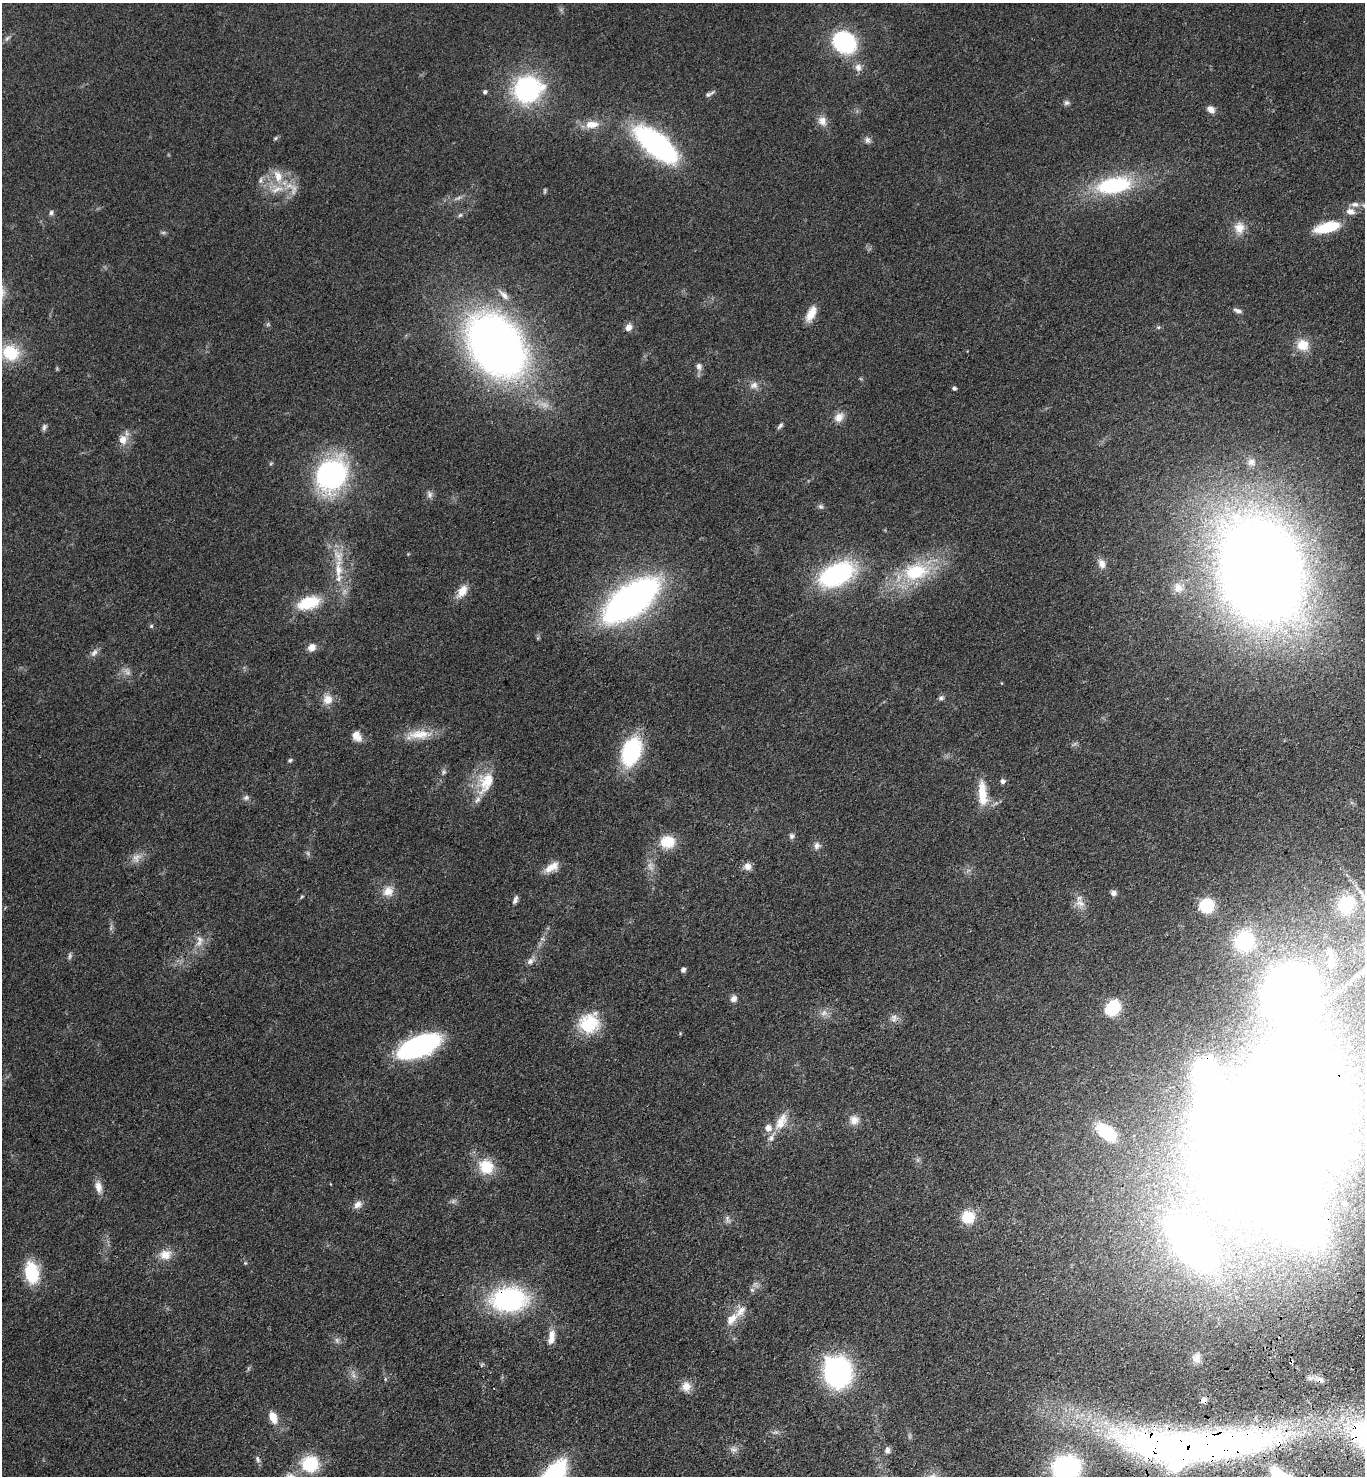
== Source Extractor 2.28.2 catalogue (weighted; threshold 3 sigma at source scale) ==
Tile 6 of 4 x 4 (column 2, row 2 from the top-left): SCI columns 1735-3097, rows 3045-4518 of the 6056 x 6087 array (HDU 1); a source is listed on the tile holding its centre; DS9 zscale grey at full resolution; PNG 1367 x 1478 px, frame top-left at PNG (2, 3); no overlay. Shown black and unused: <1% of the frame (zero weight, under 3 of 4 exposures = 6% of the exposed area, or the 3 px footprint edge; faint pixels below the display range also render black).
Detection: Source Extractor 2.28.2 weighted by HDU 2 'WHT'; one run over the whole footprint, this tile lists its part. Background 0.072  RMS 0.0064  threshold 0.0287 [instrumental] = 3 sigma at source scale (4.5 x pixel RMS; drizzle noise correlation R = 1.50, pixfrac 1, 0.05/0.05 arcsec/px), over >= 5 px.
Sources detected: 151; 11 too faint to see at this stretch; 6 inside a brighter object's white glare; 1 cosmic-ray / hot-pixel residue — not listed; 10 inside a brighter listed object's ellipse — not listed separately; the other 123 listed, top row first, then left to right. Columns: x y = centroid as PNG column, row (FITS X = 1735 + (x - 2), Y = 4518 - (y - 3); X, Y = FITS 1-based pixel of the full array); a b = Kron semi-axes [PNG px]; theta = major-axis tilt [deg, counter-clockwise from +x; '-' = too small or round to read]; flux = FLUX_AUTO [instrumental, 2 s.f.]
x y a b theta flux
7 38 10 4 45 1.7
844 42 15 13 -34 98
858 67 11 9 -80 3.9
528 89 30 27 18 85
485 92 5 4 - 1.6
708 95 8 6 22 1.7
1066 103 7 7 - 1.7
1211 109 10 7 -37 3.7
822 121 14 11 -61 5.4
592 124 17 9 5 8.8
275 138 6 5 - 1
867 140 9 7 -75 2.3
657 145 29 13 -39 220
278 176 21 12 -73 11
260 180 10 5 80 1.9
1114 185 29 13 10 68
544 191 8 3 85 0.85
1350 211 11 8 -8 4.5
51 213 8 6 72 1.7
460 215 6 6 - 1.1
1327 227 23 9 14 30
1239 228 16 14 -86 8
504 295 19 8 -44 5.1
1238 311 11 5 -21 2.4
811 314 21 9 62 8.5
268 324 6 4 72 0.91
629 327 8 7 - 4.5
1158 327 5 5 - 0.99
496 345 47 34 -53 560
1303 345 14 13 - 11
11 353 23 20 -23 24
699 366 9 8 - 2.8
754 385 12 9 23 4.1
954 388 5 4 - 1.6
839 417 15 10 46 5.7
780 426 9 5 46 1.6
44 427 10 6 74 1.8
123 440 11 10 - 6.6
1251 462 12 10 12 4.4
271 463 6 3 19 0.74
331 475 31 26 58 130
429 494 10 7 -72 2.4
821 506 7 6 - 1.6
408 554 4 4 - 0.53
1102 564 12 9 -68 4.5
338 570 30 11 -87 16
1260 571 82 59 -73 1300
916 572 31 20 12 41
837 574 37 21 25 85
1178 588 14 12 -75 5.8
462 591 18 10 54 7.9
631 600 41 19 36 360
309 603 26 14 18 25
151 626 5 5 - 0.99
312 647 10 8 40 4.6
94 653 12 7 57 3
1001 683 4 3 - 0.44
941 698 7 6 - 1.5
328 699 13 12 - 7.1
419 735 39 12 6 14
356 736 13 9 -51 5.9
631 751 23 15 72 69
290 760 6 5 - 1
444 772 7 5 68 1.5
1003 781 5 5 - 2.6
486 782 32 19 65 20
982 793 31 11 -89 14
246 797 8 7 - 2
791 836 8 7 - 1.8
667 842 17 14 1 16
817 846 10 8 75 2.8
136 858 16 11 48 5.5
747 866 10 10 - 3.9
552 867 20 10 31 7.1
388 891 15 14 - 7.7
1113 893 7 6 - 2.5
302 897 5 4 - 0.8
515 900 11 5 68 2.2
1080 903 15 10 -19 5.4
1346 904 22 18 70 24
1207 906 14 12 0 25
542 939 7 4 18 1.1
199 941 19 9 73 6.4
1244 941 23 22 - 51
70 956 9 5 85 1.5
530 961 9 7 50 2.9
1331 963 20 10 -86 7.7
683 970 5 4 - 2.4
734 998 9 7 61 3.3
1113 1008 10 8 45 48
824 1013 10 8 18 3.5
894 1018 12 7 89 3.1
589 1023 24 22 43 29
419 1046 34 15 22 130
854 1120 12 12 - 5.5
781 1122 26 12 61 11
1276 1127 135 86 53 1800
1106 1132 21 12 -38 26
486 1167 18 17 - 18
98 1187 17 9 -78 5.4
357 1205 11 8 45 3.8
968 1217 14 14 - 16
727 1219 12 6 -69 2.2
1191 1242 46 25 -53 370
165 1255 17 14 14 8.1
245 1263 4 4 - 0.67
32 1272 24 15 -82 28
752 1290 6 6 - 1.5
509 1299 37 25 2 88
731 1319 19 11 46 9.1
552 1335 17 9 -82 5.7
1196 1358 12 9 82 3.5
1291 1362 3 3 - 1.3
838 1372 20 17 -77 180
1320 1380 9 7 13 2.6
686 1387 13 11 -83 6.1
273 1417 13 8 -66 8.7
775 1432 10 3 10 1.4
1194 1444 183 32 1 490
734 1449 13 5 -10 2.7
887 1450 8 6 66 2.1
258 1459 10 6 -69 1.9
310 1464 19 18 - 29
Overlapping masked pixels (flux is a lower limit): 5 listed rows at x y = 1276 1127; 509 1299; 1291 1362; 1320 1380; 1194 1444
Isophote crosses this tile's border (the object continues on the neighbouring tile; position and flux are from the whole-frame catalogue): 1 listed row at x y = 1276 1127